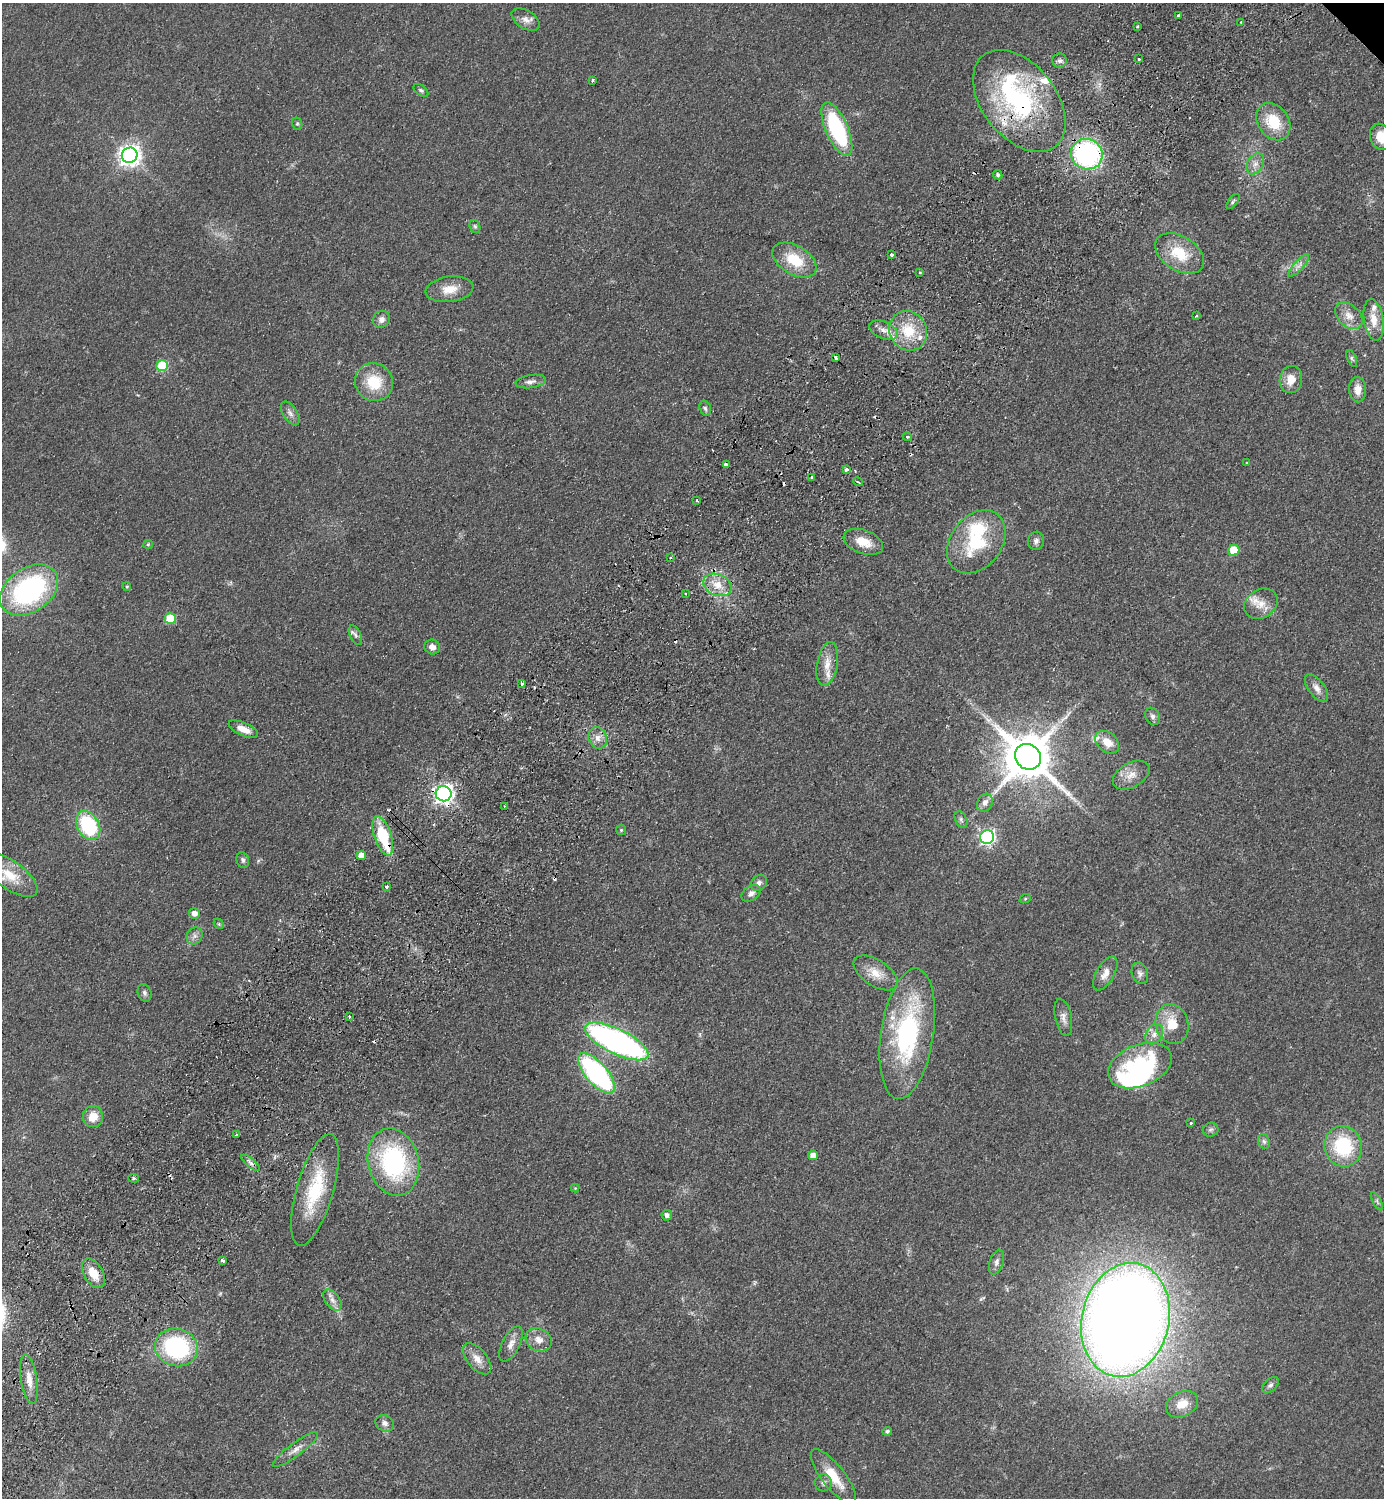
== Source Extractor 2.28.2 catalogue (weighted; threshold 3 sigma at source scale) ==
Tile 7 of 4 x 4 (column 3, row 2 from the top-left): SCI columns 3106-4487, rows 3032-4527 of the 6070 x 6064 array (HDU 1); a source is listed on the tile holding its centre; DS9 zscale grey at full resolution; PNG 1386 x 1500 px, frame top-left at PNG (2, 3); each listed source drawn as its Kron ellipse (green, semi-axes under 4 px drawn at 4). Shown black and unused: <1% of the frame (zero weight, under 2 of 3 exposures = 3% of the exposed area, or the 3 px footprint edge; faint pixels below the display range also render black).
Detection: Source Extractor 2.28.2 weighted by HDU 2 'WHT'; one run over the whole footprint, this tile lists its part. Background 0.0826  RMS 0.0081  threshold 0.0362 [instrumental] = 3 sigma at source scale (4.5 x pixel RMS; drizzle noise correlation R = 1.50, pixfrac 1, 0.05/0.05 arcsec/px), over >= 5 px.
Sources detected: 152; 1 inside a brighter object's white glare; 11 cosmic-ray / hot-pixel residue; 1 long thin detection or spike segment (spike, bleed or trail) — neither listed nor drawn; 8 inside a brighter listed object's ellipse — not listed separately; the other 131 listed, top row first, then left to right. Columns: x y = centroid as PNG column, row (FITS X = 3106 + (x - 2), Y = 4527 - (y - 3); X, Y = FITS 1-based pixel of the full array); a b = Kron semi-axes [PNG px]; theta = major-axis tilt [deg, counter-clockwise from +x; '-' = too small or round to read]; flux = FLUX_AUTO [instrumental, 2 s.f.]
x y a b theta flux
1179 15 3 3 - 1.7
526 19 15 9 -32 5.4
1241 22 4 3 - 0.93
1138 26 3 2 - 1.1
1139 59 3 3 - 1.2
1059 61 7 7 - 2.5
593 80 3 3 - 0.86
421 90 8 5 -36 1.6
1019 101 58 37 -51 120
1273 122 20 15 -54 24
297 124 6 5 - 1.2
837 129 29 11 -66 78
1381 137 13 11 -65 13
1087 154 16 15 - 140
130 155 8 7 - 480
1255 164 11 8 61 4.9
998 175 5 4 - 1.8
1233 201 9 4 52 1.5
475 226 7 5 -67 1.4
1180 253 27 17 -32 26
892 255 3 3 - 3.9
794 260 24 14 -30 25
1299 265 14 5 48 3.9
920 273 3 2 - 1
449 289 24 12 7 12
1196 316 3 3 - 0.68
1349 316 16 10 -43 8
381 319 9 8 - 3.6
1374 320 21 9 -81 11
883 330 15 8 -22 6.1
908 331 20 18 -54 25
835 358 4 3 - 4.2
1352 358 9 4 -69 1.6
162 366 6 5 - 47
1291 379 14 11 79 10
531 381 15 6 9 3.9
374 382 19 18 - 24
1358 389 13 8 -88 7.2
705 408 8 5 -72 1.8
290 413 13 7 -57 3.7
907 437 5 4 - 1.2
1247 463 3 2 - 0.53
726 465 4 3 - 4.8
846 469 4 3 - 5.4
812 477 3 3 - 1.6
858 482 5 3 - 0.99
697 500 3 3 - 2
1036 541 9 8 - 3.1
863 542 21 11 -20 13
976 542 35 25 52 49
148 544 5 4 - 0.94
1234 550 6 5 - 23
670 557 3 2 - 0.93
717 585 15 10 -23 11
127 587 4 3 - 0.94
29 590 32 22 35 130
685 593 3 3 - 1.2
1261 604 18 14 33 11
170 618 6 5 - 29
355 635 10 5 -65 2.3
432 647 8 7 - 4.5
827 664 22 10 80 9.6
522 683 3 3 - 3.8
1316 688 16 8 -52 5.4
1153 716 9 7 -58 2.9
243 729 16 6 -24 8.5
598 738 11 9 -69 5.3
1107 742 13 9 -39 10
1028 757 13 12 - 3900
1131 775 20 12 29 9.5
444 794 8 7 - 390
985 803 9 7 60 4.8
504 806 2 2 - 0.78
961 819 9 5 -64 2.2
88 825 16 10 -61 61
621 830 5 5 - 0.98
383 836 20 8 -72 45
987 837 7 6 - 190
361 855 5 4 - 7.1
243 860 8 6 -71 1.9
9 875 33 14 -35 21
759 883 9 7 43 3.1
386 886 3 3 - 3.4
751 893 10 7 35 3.7
1025 899 6 4 19 0.98
194 913 5 5 - 5.6
219 924 6 4 -46 0.98
195 936 9 7 55 3.3
876 973 25 13 -33 13
1105 973 19 9 61 7.1
1140 973 11 8 -70 3.2
144 993 9 6 -69 2.4
349 1016 3 2 - 1.5
1063 1017 19 8 -78 5.2
1172 1024 20 16 -76 17
907 1034 66 26 81 120
1154 1034 11 8 60 4.7
617 1041 35 12 -26 250
1140 1065 33 20 22 82
596 1073 25 11 -49 140
93 1117 10 10 - 11
1191 1123 3 3 - 1.5
1211 1130 8 7 - 1.9
236 1135 3 2 - 1.6
1264 1141 8 5 -68 2.1
1343 1146 20 18 -73 47
813 1155 5 4 - 6.2
393 1162 34 25 -76 110
251 1163 11 4 -40 2.6
134 1178 5 4 - 1.4
575 1188 4 4 - 0.64
315 1190 58 18 74 46
1377 1201 10 4 -61 1.6
667 1215 5 5 - 2.8
222 1261 4 3 - 1.8
997 1262 13 7 71 3.3
93 1273 16 9 -59 13
332 1300 12 7 -53 4.6
1125 1320 57 43 77 1500
539 1340 13 11 -28 7.3
511 1344 19 8 63 6.5
176 1347 22 18 -16 91
477 1359 19 10 -50 8
29 1379 25 8 -81 9.9
1270 1385 10 6 45 2.3
1182 1404 17 12 27 13
385 1423 9 8 - 3.5
887 1431 5 4 - 1.6
295 1449 28 6 36 6.5
833 1477 33 11 -52 22
823 1483 9 8 - 2.8
Overlapping masked pixels (flux is a lower limit): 5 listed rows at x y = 1019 101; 1087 154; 835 358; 444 794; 383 836
Isophote crosses this tile's border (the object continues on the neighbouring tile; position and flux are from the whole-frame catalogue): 2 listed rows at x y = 1381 137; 9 875